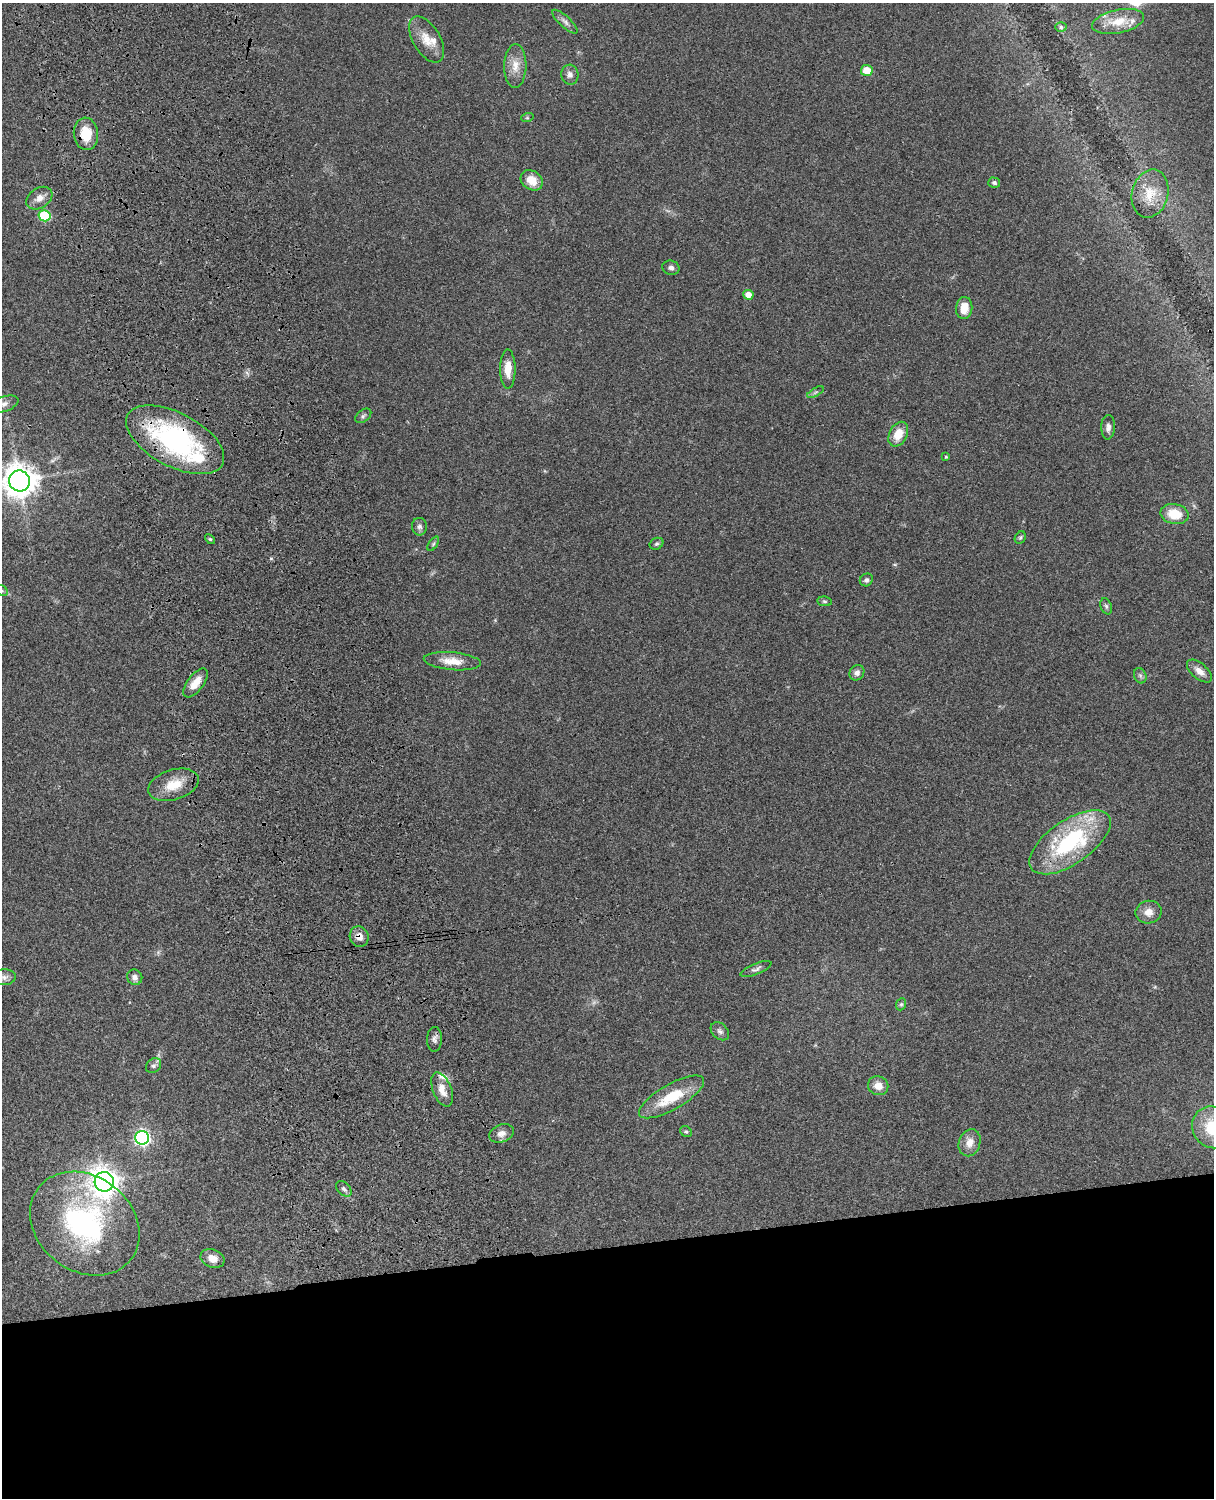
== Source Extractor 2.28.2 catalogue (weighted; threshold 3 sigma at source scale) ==
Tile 11 of 4 x 3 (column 3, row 3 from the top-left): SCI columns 2546-3757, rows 277-1772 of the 5088 x 4926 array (HDU 1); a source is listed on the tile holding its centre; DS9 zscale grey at full resolution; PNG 1216 x 1500 px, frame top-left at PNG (2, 3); each listed source drawn as its Kron ellipse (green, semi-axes under 4 px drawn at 4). Shown black and unused: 17% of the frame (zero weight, under 3 of 4 exposures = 6% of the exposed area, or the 3 px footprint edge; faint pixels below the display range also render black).
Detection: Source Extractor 2.28.2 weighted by HDU 2 'WHT'; one run over the whole footprint, this tile lists its part. Background 0.0779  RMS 0.0058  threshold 0.0263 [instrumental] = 3 sigma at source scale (4.5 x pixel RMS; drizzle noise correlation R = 1.50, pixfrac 1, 0.05/0.05 arcsec/px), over >= 5 px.
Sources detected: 68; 4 inside a brighter listed object's ellipse — not listed separately; the other 64 listed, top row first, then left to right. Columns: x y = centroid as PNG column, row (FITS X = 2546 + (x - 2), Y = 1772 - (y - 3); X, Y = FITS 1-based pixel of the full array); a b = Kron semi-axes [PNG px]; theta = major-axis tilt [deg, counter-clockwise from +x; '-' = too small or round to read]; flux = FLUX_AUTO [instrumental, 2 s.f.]
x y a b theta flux
1118 21 26 11 12 12
565 22 16 5 -42 2.6
1061 27 5 5 - 1
427 39 25 13 -59 9.4
515 66 22 11 89 7.5
867 70 6 5 - 10
570 75 10 8 -78 2.8
527 118 6 4 18 0.74
86 134 16 12 -83 14
532 180 12 9 -35 9
994 183 6 5 - 1.1
1150 194 24 18 76 13
39 198 14 10 32 4.6
45 216 6 5 - 35
671 268 9 7 -15 1.9
748 295 5 5 - 4.9
964 308 11 8 82 7.8
508 369 19 7 -90 8.1
815 392 9 4 31 1.2
3 404 16 7 18 3.3
363 416 9 5 38 1.3
1108 427 12 7 89 2.8
898 434 13 9 63 9.6
175 440 53 27 -28 99
946 457 4 3 - 0.57
19 481 10 10 - 940
1174 514 14 10 -11 12
419 527 9 7 -88 2.1
1020 538 6 5 - 0.97
210 539 6 3 -44 0.68
433 544 8 4 55 1
656 544 7 5 30 1.1
866 580 7 6 - 1.6
2 590 7 5 -35 1.1
824 601 7 4 -7 0.98
1106 606 8 5 -71 1.3
452 661 28 9 -5 8.7
1199 671 15 7 -40 4.4
857 673 8 7 - 2.3
1140 676 8 6 -69 1.5
195 683 17 8 53 7.1
173 785 26 15 17 13
1070 842 47 22 34 65
1149 912 13 11 11 5.5
359 936 10 9 - 4.4
756 969 16 5 22 2.1
4 977 12 8 4 2.5
135 977 8 7 - 2.6
901 1004 6 5 - 0.94
720 1031 10 7 -44 2.1
434 1039 12 7 88 2.4
153 1066 8 6 43 1.7
878 1086 10 9 - 5.8
442 1090 18 9 -69 6.7
671 1097 37 12 30 21
1213 1127 22 20 -46 24
686 1132 6 5 - 1
502 1133 13 8 19 3.8
142 1138 7 7 - 150
970 1143 14 10 70 5.4
104 1182 10 9 - 620
344 1189 9 6 -45 1.6
85 1224 58 47 -38 99
212 1259 12 9 -21 5.3
Overlapping masked pixels (flux is a lower limit): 3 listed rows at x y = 86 134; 175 440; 359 936
Isophote crosses this tile's border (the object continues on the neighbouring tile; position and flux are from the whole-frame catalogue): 4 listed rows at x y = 3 404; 19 481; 2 590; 1213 1127